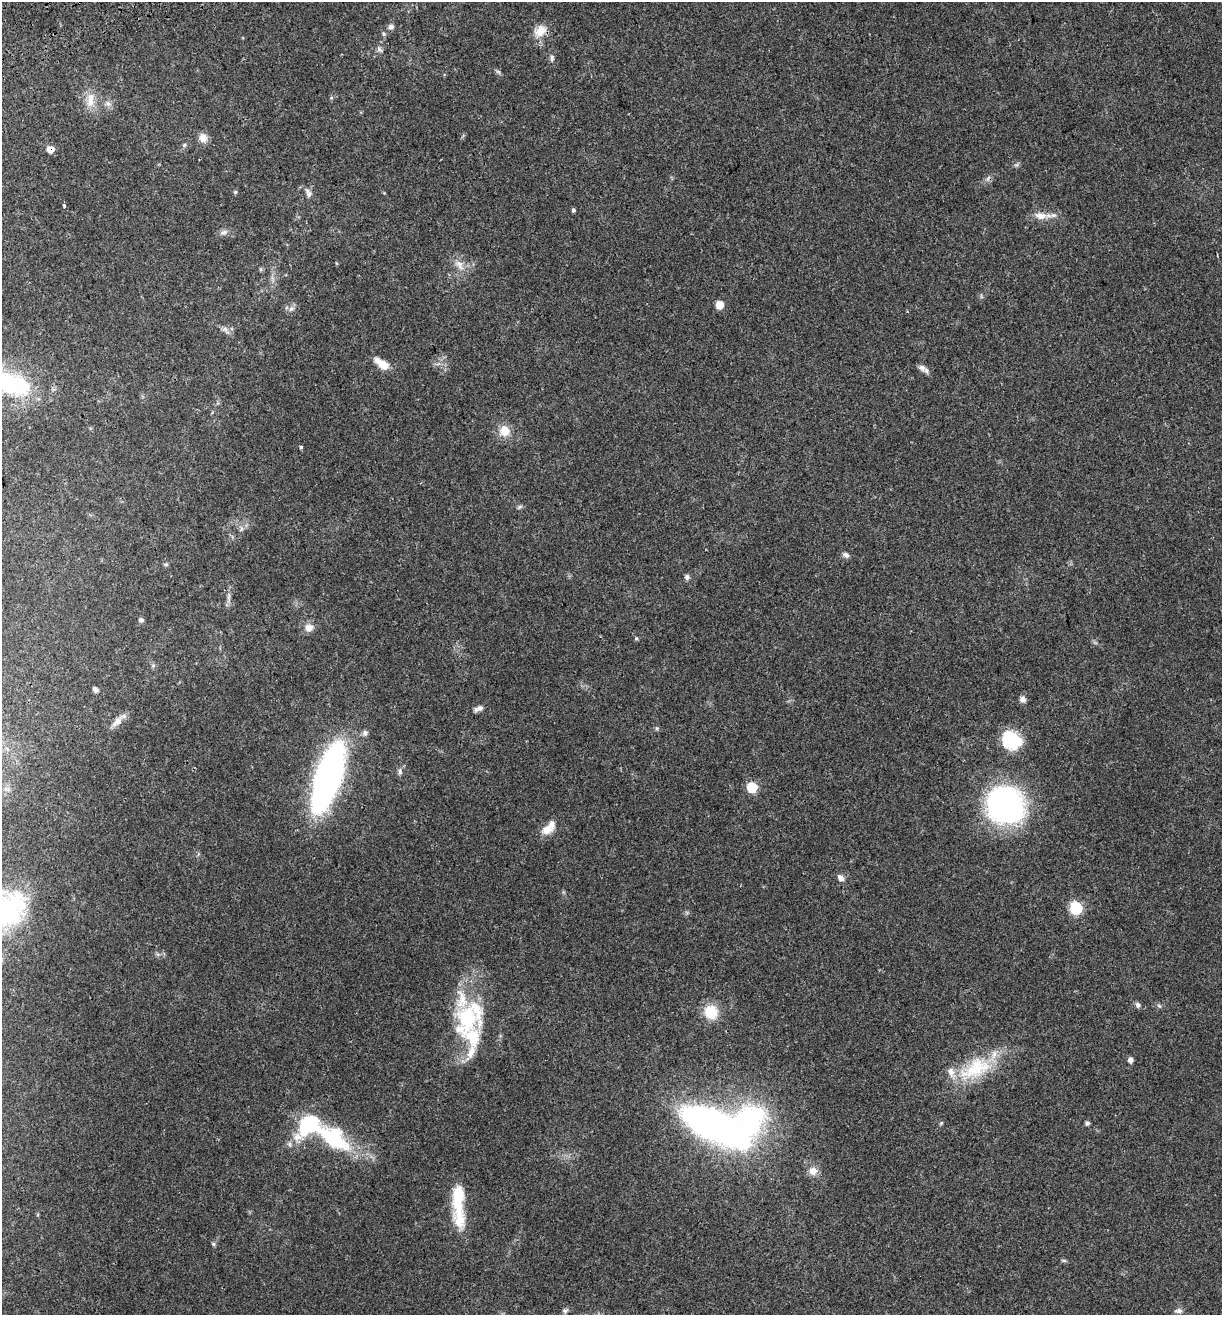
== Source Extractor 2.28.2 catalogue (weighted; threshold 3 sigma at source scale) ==
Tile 11 of 4 x 4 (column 3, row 3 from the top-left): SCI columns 2673-3892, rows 1427-2739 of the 5296 x 5479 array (HDU 1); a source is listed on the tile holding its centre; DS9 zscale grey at full resolution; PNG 1224 x 1317 px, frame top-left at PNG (2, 2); no overlay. Shown black and unused: <1% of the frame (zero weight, under 3 of 4 exposures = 9% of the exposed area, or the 3 px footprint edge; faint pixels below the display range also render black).
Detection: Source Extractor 2.28.2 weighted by HDU 2 'WHT'; one run over the whole footprint, this tile lists its part. Background 0.0359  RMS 0.0032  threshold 0.0144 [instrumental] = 3 sigma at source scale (4.5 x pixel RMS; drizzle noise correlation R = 1.50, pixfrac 1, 0.0396/0.0396 arcsec/px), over >= 5 px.
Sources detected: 81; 2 inside a brighter object's white glare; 1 cosmic-ray / hot-pixel residue — not listed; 9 inside a brighter listed object's ellipse — not listed separately; the other 69 listed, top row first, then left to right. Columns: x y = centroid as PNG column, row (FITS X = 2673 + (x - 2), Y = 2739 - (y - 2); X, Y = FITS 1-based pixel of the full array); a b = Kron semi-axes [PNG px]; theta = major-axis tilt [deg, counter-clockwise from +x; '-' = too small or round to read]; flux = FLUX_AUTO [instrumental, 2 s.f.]
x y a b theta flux
391 27 7 7 - 1.2
540 31 18 12 42 4.2
384 34 6 5 - 0.61
379 49 9 5 -52 0.88
552 58 10 5 79 0.8
498 72 8 4 -37 0.57
90 100 23 10 87 4.1
108 103 8 7 - 1.2
203 138 11 9 -77 2.5
184 145 6 5 - 0.52
50 149 6 5 - 3.2
235 192 5 5 - 0.45
309 194 9 7 71 1.3
64 205 4 3 - 1.6
573 210 5 4 - 0.58
1040 216 20 10 -7 3.5
223 232 11 7 18 1.2
336 263 5 3 - 0.27
459 265 18 9 -55 3
261 269 6 4 47 0.43
720 305 6 5 - 5.4
291 309 9 7 38 1.2
225 330 13 6 -52 1.3
383 365 15 8 -34 4.3
922 368 12 8 -41 1.4
13 384 41 24 -19 27
505 431 14 13 - 4.2
301 447 4 3 - 0.55
520 507 8 4 34 0.54
241 529 8 4 90 0.75
846 555 9 6 -31 1
166 564 7 4 5 0.49
687 577 7 6 - 0.81
228 598 10 4 -90 1.1
141 620 6 5 - 0.87
309 628 11 10 - 2.3
636 638 5 5 - 0.41
95 690 7 5 -47 0.83
1023 699 7 6 - 1.4
479 708 11 6 21 1.3
117 722 20 8 47 2.5
657 728 6 5 - 0.5
365 733 8 7 - 0.92
1014 740 24 17 36 12
400 772 11 5 83 1
328 777 49 18 72 130
752 787 6 6 - 17
1005 805 39 34 -37 67
547 829 19 11 21 3.5
841 878 8 6 -45 1.4
1076 908 7 6 - 32
5 910 47 35 28 44
1138 1005 7 6 - 0.84
1159 1006 6 5 - 0.56
711 1012 17 15 -65 7.4
467 1018 34 30 -52 21
471 1052 26 9 68 4.3
1130 1060 6 5 - 1.3
977 1066 36 29 -16 17
941 1123 5 4 - 0.39
1087 1123 5 5 - 0.76
712 1125 53 21 -27 150
333 1139 43 21 -36 26
813 1171 11 11 - 2.5
458 1204 54 12 -87 14
213 1244 6 4 -24 0.52
1064 1261 7 4 0 0.45
565 1310 7 6 - 0.74
1179 1311 11 6 1 1.1
Overlapping masked pixels (flux is a lower limit): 1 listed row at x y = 50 149
Isophote crosses this tile's border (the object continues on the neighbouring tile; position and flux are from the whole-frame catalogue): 2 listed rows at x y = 13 384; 5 910